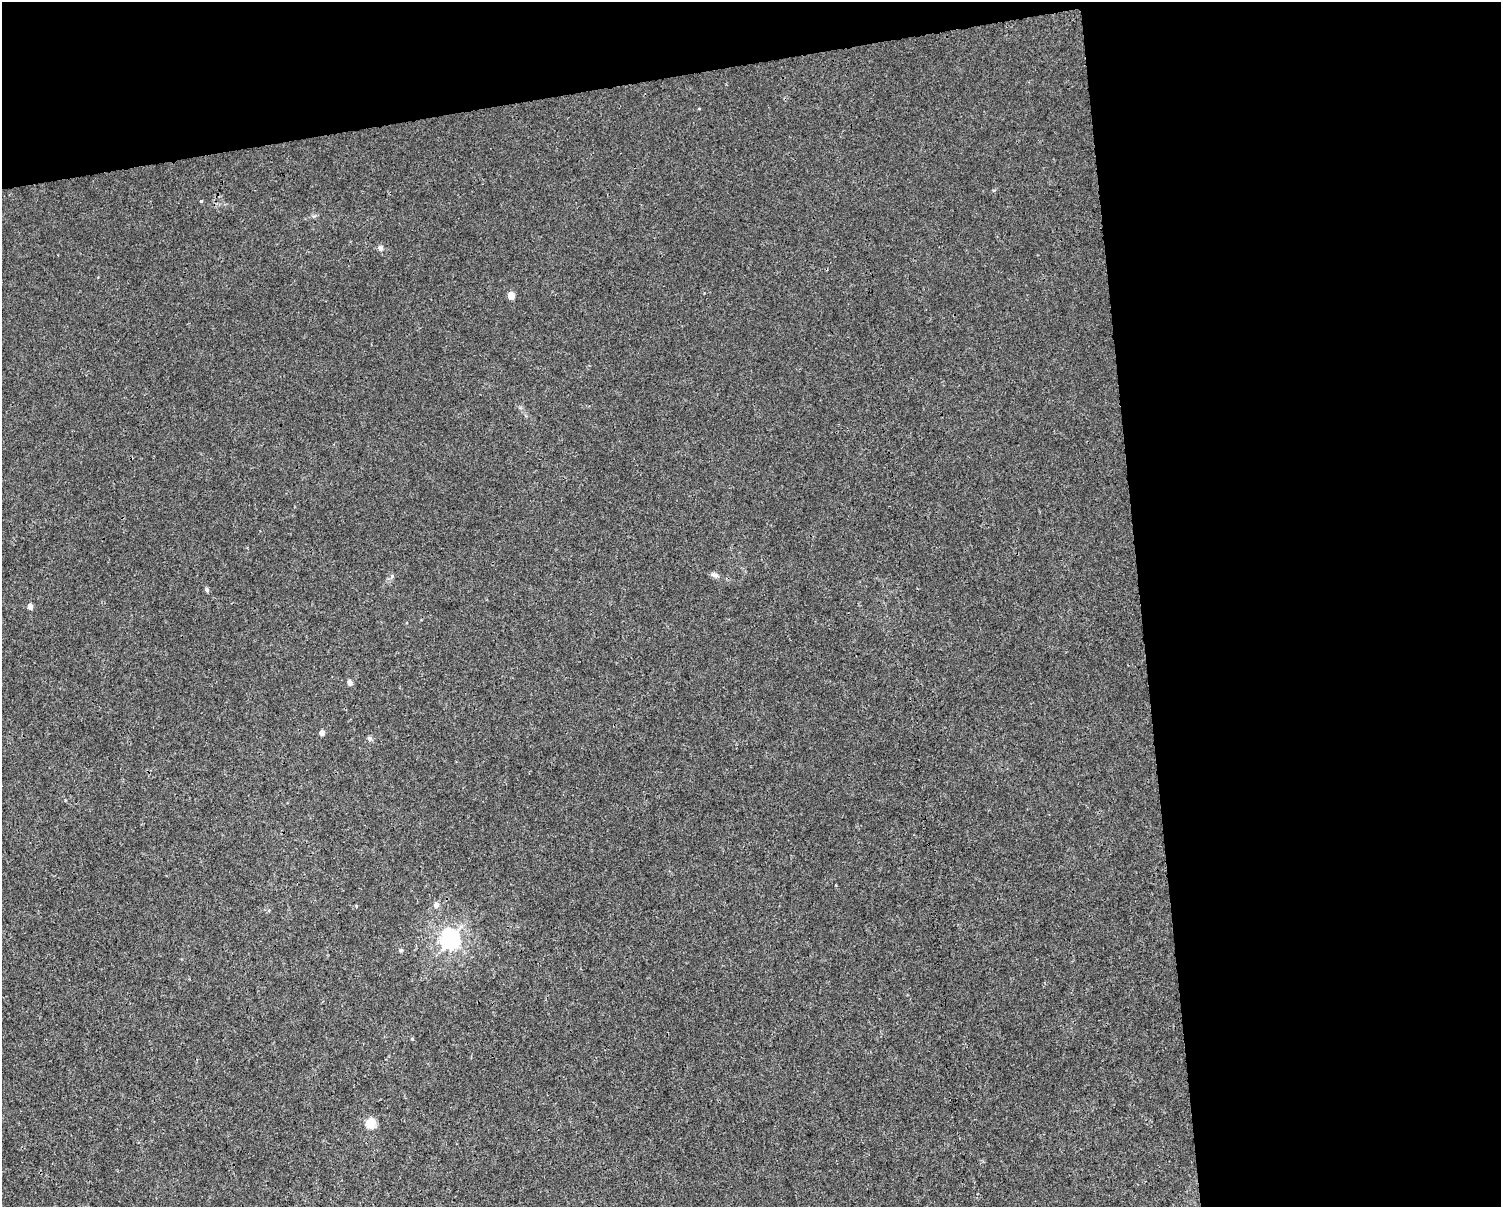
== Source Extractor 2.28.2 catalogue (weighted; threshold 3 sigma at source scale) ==
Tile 3 of 3 x 4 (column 3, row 1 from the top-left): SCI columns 3022-4520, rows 3615-4819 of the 4589 x 4819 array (HDU 1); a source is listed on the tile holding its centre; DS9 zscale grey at full resolution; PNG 1503 x 1209 px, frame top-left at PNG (2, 2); no overlay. Shown black and unused: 30% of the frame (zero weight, under 3 of 4 exposures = <1% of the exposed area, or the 3 px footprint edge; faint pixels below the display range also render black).
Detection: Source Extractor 2.28.2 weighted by HDU 2 'WHT'; one run over the whole footprint, this tile lists its part. Background 0.00145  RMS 0.002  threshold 0.00914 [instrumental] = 3 sigma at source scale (4.5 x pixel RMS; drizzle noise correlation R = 1.50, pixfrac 1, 0.0396/0.0396 arcsec/px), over >= 5 px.
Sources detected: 15; all 15 listed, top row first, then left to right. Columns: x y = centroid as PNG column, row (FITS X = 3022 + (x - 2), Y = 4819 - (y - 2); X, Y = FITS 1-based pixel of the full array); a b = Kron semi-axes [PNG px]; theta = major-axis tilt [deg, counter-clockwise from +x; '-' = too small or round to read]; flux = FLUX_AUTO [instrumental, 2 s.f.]
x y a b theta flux
201 201 4 3 - 0.18
380 248 5 5 - 0.93
511 295 5 4 - 3
715 575 11 6 -9 0.68
392 576 6 4 71 0.33
207 590 5 4 - 0.47
30 606 5 4 - 1.4
350 682 6 5 - 0.81
322 733 4 4 - 1.3
369 739 7 7 - 0.46
436 905 7 7 - 0.77
356 906 4 3 - 0.26
450 940 7 7 - 92
401 950 5 5 - 0.27
370 1123 11 10 - 2.3